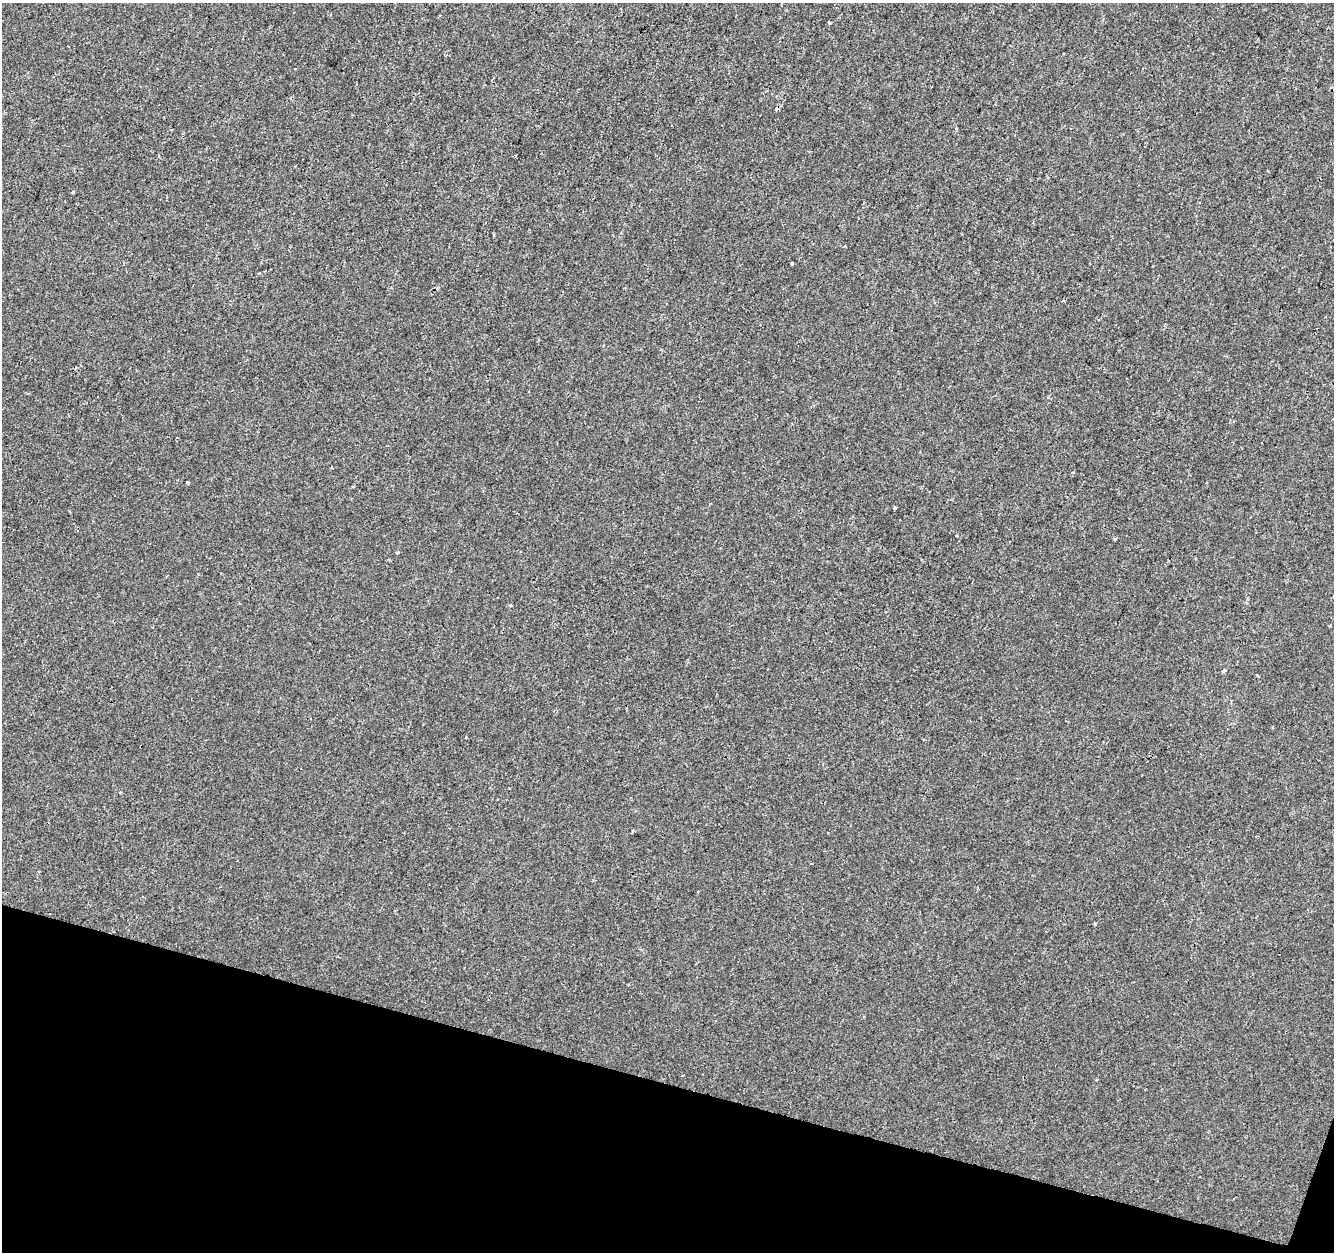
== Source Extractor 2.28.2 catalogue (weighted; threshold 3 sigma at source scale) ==
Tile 15 of 4 x 4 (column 3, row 4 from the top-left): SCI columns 2672-4003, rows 281-1530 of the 5335 x 5497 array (HDU 1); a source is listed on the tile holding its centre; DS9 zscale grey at full resolution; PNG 1336 x 1254 px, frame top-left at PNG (2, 3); no overlay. Shown black and unused: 14% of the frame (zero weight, under 2 of 3 exposures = <1% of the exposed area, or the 3 px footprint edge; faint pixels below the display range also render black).
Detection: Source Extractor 2.28.2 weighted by HDU 2 'WHT'; one run over the whole footprint, this tile lists its part. Background -2.68e-04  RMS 0.0026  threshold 0.0118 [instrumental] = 3 sigma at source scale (4.5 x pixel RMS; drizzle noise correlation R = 1.50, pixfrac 1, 0.0396/0.0396 arcsec/px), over >= 5 px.
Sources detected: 15; all 15 listed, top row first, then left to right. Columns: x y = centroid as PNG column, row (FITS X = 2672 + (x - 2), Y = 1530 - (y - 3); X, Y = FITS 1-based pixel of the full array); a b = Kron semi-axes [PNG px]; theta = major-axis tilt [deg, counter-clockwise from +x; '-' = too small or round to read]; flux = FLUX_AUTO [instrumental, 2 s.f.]
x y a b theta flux
829 23 3 3 - 0.54
296 68 3 3 - 0.4
777 108 4 3 - 1.3
515 156 3 2 - 0.25
792 264 3 2 - 0.3
188 483 3 3 - 0.4
353 487 4 3 - 0.24
895 507 3 3 - 0.39
957 536 3 2 - 0.23
397 553 3 3 - 0.36
510 605 3 3 - 0.55
1224 670 4 3 - 1.2
466 737 3 2 - 0.19
632 831 4 3 - 0.47
1095 924 3 3 - 0.37
Overlapping masked pixels (flux is a lower limit): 1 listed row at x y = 777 108
Unlisted compact peaks at least as high as the median listed source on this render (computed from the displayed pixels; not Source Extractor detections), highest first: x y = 73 192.